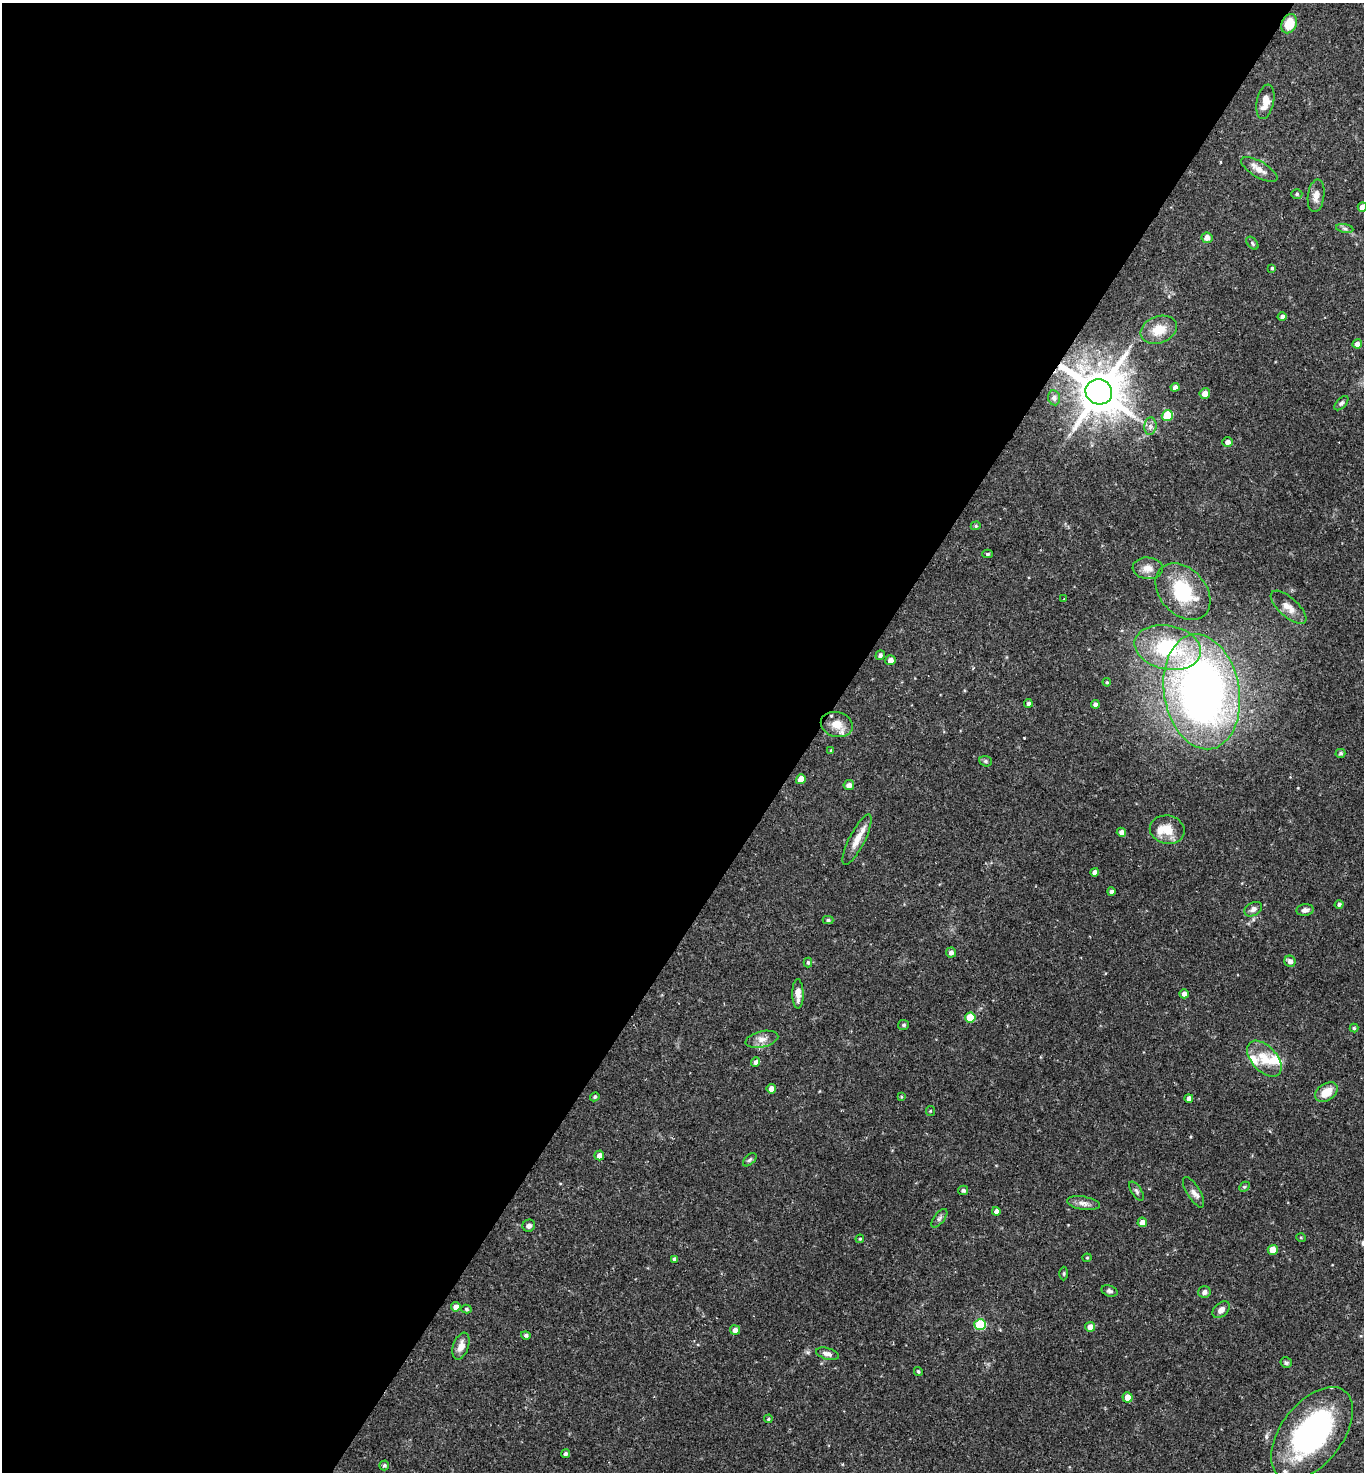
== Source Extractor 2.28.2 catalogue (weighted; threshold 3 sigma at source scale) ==
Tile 5 of 4 x 4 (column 1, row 2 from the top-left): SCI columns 152-1513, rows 2941-4410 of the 5888 x 5882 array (HDU 1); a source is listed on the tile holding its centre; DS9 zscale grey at full resolution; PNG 1366 x 1474 px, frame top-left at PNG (2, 3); each listed source drawn as its Kron ellipse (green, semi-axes under 4 px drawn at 4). Shown black and unused: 60% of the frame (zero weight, under 2 of 3 exposures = <1% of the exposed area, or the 3 px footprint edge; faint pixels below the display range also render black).
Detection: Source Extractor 2.28.2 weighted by HDU 2 'WHT'; one run over the whole footprint, this tile lists its part. Background 0.0752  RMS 0.005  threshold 0.0223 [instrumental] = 3 sigma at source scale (4.5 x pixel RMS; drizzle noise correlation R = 1.50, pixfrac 1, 0.05/0.05 arcsec/px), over >= 5 px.
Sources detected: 107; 1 cosmic-ray / hot-pixel residue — neither listed nor drawn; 5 inside a brighter listed object's ellipse — not listed separately; the other 101 listed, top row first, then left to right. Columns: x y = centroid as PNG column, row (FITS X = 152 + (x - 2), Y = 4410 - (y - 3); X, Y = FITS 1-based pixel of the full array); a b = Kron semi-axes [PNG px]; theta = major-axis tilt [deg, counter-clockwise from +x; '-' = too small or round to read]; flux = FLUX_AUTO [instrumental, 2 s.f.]
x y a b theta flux
1289 24 10 7 64 10
1265 102 17 8 79 6.3
1259 170 20 8 -30 4.2
1297 194 5 5 - 0.84
1316 196 16 8 83 3.8
1362 207 5 4 - 3.5
1345 228 9 4 -9 1.2
1207 238 5 5 - 3.4
1252 243 7 4 -51 0.88
1272 268 3 3 - 0.66
1282 316 4 4 - 1.5
1159 330 19 13 20 9.6
1357 344 5 4 - 3
1175 387 4 4 - 2
1099 392 13 12 - 2400
1205 393 5 5 - 4.1
1054 398 7 6 - 1.5
1341 403 9 5 46 1.1
1167 415 6 5 - 19
1150 426 9 6 84 1.8
1227 442 5 5 - 2.1
976 526 5 4 - 0.71
987 554 5 4 - 0.73
1148 568 15 11 -4 4.1
1183 592 32 23 -48 29
1064 599 3 3 - 0.31
1289 607 22 9 -42 5.5
1168 648 33 22 -12 41
880 655 5 4 - 1.3
891 660 5 5 - 2.7
1107 682 4 3 - 0.59
1202 692 58 37 -80 280
1028 703 4 4 - 0.99
1095 704 4 4 - 1.9
837 724 16 12 -14 7.3
831 750 4 4 - 0.5
1340 753 5 4 - 0.93
986 761 6 5 - 0.87
801 779 5 5 - 6.2
849 785 5 5 - 2.8
1167 830 17 14 -10 9.2
1121 832 5 4 - 2.3
857 840 28 8 63 6.3
1095 872 4 4 - 2.1
1111 891 4 4 - 1.4
1339 904 4 4 - 0.99
1253 909 9 6 30 1.9
1305 910 8 5 7 2.1
828 920 5 4 - 1
951 953 5 5 - 1.9
1290 961 6 5 - 2.5
808 962 5 4 - 0.8
798 994 15 5 -89 3.7
1184 994 5 4 - 2.2
970 1017 5 5 - 13
904 1025 5 5 - 0.93
1354 1028 4 4 - 0.75
762 1039 16 8 13 3.8
1264 1059 21 12 -47 9.9
756 1062 5 4 - 1.7
771 1089 4 4 - 3.1
1326 1092 12 8 34 7.8
595 1097 5 4 - 0.69
901 1097 4 3 - 0.42
1189 1098 4 4 - 1.6
930 1111 5 4 - 0.55
599 1155 5 5 - 2.7
750 1160 8 5 44 0.95
1244 1187 6 4 43 0.65
963 1190 5 4 - 1.2
1136 1191 11 5 -57 1.2
1193 1192 17 6 -59 2.7
1083 1203 16 6 -9 2.7
996 1211 4 4 - 2.1
939 1218 11 5 52 1.4
1142 1222 5 5 - 4
529 1226 6 6 - 1.6
1301 1238 5 3 - 0.46
860 1239 4 3 - 0.5
1273 1250 5 5 - 7.6
1087 1258 4 4 - 0.51
675 1259 4 4 - 1.5
1064 1273 7 3 89 0.7
1109 1291 8 5 -20 1.3
1204 1292 6 6 - 1.7
456 1307 5 4 - 3
466 1309 5 4 - 0.79
1221 1310 10 6 44 2.7
980 1325 6 5 - 28
1090 1327 5 5 - 4.4
735 1330 5 4 - 2.8
526 1335 5 4 - 1.1
461 1346 14 7 70 4
827 1354 12 5 -16 2.4
1286 1363 5 5 - 0.86
918 1371 4 4 - 0.8
1128 1397 5 5 - 5.1
768 1419 4 3 - 0.71
1312 1433 54 30 52 110
566 1454 4 4 - 1.1
384 1465 5 5 - 1.1
Overlapping masked pixels (flux is a lower limit): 1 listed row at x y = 1099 392
Isophote crosses this tile's border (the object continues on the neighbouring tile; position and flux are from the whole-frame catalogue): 1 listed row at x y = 1362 207